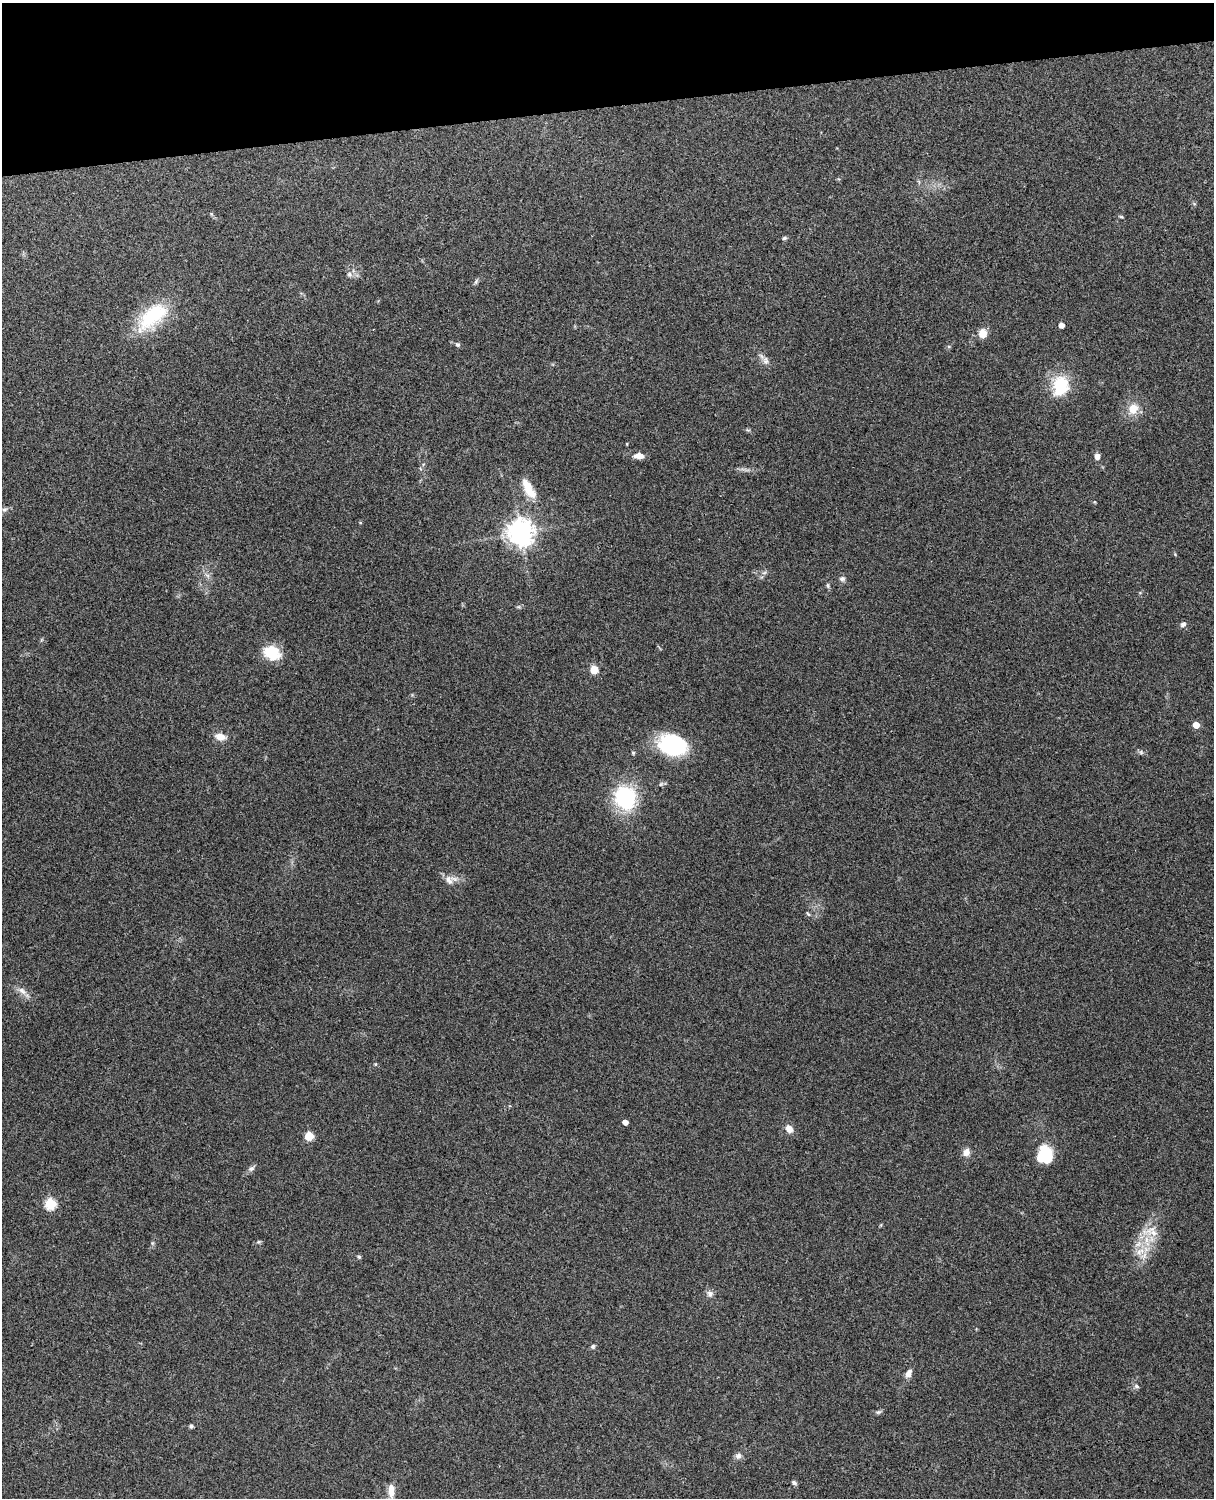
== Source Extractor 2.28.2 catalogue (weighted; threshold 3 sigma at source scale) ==
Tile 3 of 4 x 3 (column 3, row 1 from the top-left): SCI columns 2545-3756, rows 3157-4652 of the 5089 x 4930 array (HDU 1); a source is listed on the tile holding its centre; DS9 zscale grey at full resolution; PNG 1216 x 1500 px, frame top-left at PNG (2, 3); no overlay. Shown black and unused: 7% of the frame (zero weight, under 3 of 4 exposures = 6% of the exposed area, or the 3 px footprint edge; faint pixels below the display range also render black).
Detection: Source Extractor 2.28.2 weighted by HDU 2 'WHT'; one run over the whole footprint, this tile lists its part. Background 0.221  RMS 0.0084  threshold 0.0377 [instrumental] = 3 sigma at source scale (4.5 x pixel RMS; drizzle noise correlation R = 1.50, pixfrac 1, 0.05/0.05 arcsec/px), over >= 5 px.
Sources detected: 55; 1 inside a brighter listed object's ellipse — not listed separately; the other 54 listed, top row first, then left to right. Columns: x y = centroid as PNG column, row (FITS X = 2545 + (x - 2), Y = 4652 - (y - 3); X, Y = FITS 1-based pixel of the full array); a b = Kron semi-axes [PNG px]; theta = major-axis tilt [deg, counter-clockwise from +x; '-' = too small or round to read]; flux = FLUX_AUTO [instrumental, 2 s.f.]
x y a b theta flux
1121 216 7 3 -9 1
784 238 6 5 - 1.4
349 274 8 7 - 2.7
476 282 9 4 69 1.6
152 316 47 23 42 50
1061 325 4 4 - 4.9
983 333 8 7 - 10
457 344 7 5 -41 1.8
765 361 14 8 -66 4.6
1061 386 27 20 73 31
1133 409 12 10 68 12
627 444 4 2 - 0.56
639 456 12 7 1 6.3
1097 456 6 5 - 4.6
529 491 24 12 -43 13
4 509 8 5 18 2.3
520 532 9 9 - 780
764 573 7 4 2 1.6
207 575 8 4 -36 2.3
842 579 7 7 - 2.5
828 585 6 5 - 1.4
1183 624 7 6 - 2.7
272 653 19 14 -26 22
594 669 8 8 - 9.3
1196 725 5 4 - 11
220 736 12 8 -13 7.9
673 745 26 18 -17 84
1141 752 6 6 - 1.7
633 753 5 4 - 1.4
625 798 14 13 - 110
449 880 15 10 -62 6.2
808 914 7 3 -54 1.1
22 991 15 7 -34 5.6
375 1064 6 3 -72 0.85
625 1122 4 4 - 4.3
789 1129 9 7 -55 6.1
309 1136 5 5 - 26
966 1152 11 9 58 4.9
1045 1154 19 16 86 29
251 1168 8 7 - 2.6
50 1204 6 6 - 58
1150 1231 27 15 0 16
258 1242 6 4 18 1.2
1140 1252 17 9 27 10
359 1257 6 5 - 1.3
710 1294 9 8 - 3.3
593 1346 6 5 - 1.5
908 1373 12 7 61 4.3
1136 1386 8 6 -17 1.9
878 1412 9 5 15 1.7
191 1426 5 5 - 1.6
738 1456 9 8 - 3.1
794 1482 7 5 -48 1.7
391 1492 24 7 -87 8.8
Isophote crosses this tile's border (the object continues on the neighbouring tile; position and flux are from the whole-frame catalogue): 1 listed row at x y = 391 1492